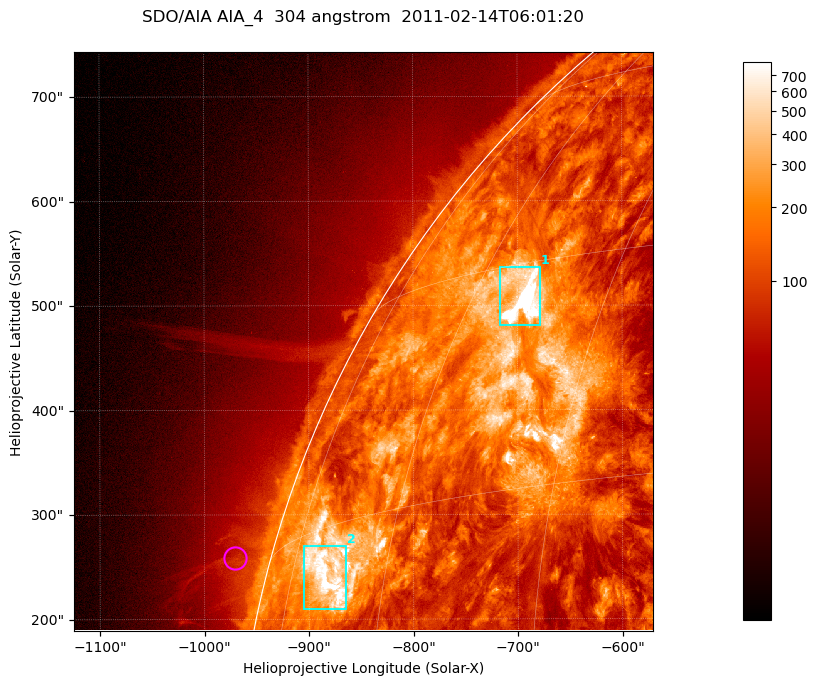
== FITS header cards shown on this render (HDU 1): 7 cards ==
TELESCOP= 'SDO/AIA '           / For AIA: SDO/AIA
INSTRUME= 'AIA_4   '           / For AIA: AIA_ATA1, AIA_ATA2, AIA_ATA3 or AIA_AT
WAVELNTH=                  304 / [angstrom] Wavelength
WAVEUNIT= 'angstrom'           / Wavelength unit: angstrom
DATE-OBS= '2011-02-14T06:01:20.139' / [ISO] Date when observation started; ISO 8
CTYPE1  = 'HPLN-TAN'           / CTYPE1; Typically HPLN
CTYPE2  = 'HPLT-TAN'           / CTYPE2; Typically HPLT

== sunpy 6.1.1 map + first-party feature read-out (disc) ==
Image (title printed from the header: SDO/AIA AIA_4  304 angstrom  2011-02-14T06:01:20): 923 x 923 px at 0.6 arcsec/px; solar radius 972 arcsec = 1619 px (partial field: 4.9% of the solar disc is inside the frame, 47% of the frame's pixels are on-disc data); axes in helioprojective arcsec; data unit not stated in the header (colour bar unlabelled)
Orientation: roll -0.132 deg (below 1 deg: not rotated)
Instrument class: DISC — disc imager (sunpy class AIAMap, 304 A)
Bright regions (active regions / flare kernels): reference = the on-disc median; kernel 7 px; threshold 5 sigma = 372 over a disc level ~130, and >= 1.15x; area >= 851 px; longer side >= 11 px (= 6.6 arcsec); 2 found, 2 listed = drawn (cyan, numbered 1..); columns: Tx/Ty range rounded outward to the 2 arcsec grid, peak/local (2 s.f.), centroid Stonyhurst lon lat
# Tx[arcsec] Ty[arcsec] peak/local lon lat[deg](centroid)
1 -718..-678 480..538 42 -53 +27
2 -906..-864 208..272 11 -68 +12
Off-limb structures (1.02-1.3 R_sun): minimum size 400 px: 3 found; the strongest spans PA ~75 deg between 1.02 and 1.08 R_sun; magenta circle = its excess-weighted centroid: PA ~75 deg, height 1.03 R_sun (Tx ~-970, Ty ~258 arcsec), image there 1.7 x the reference